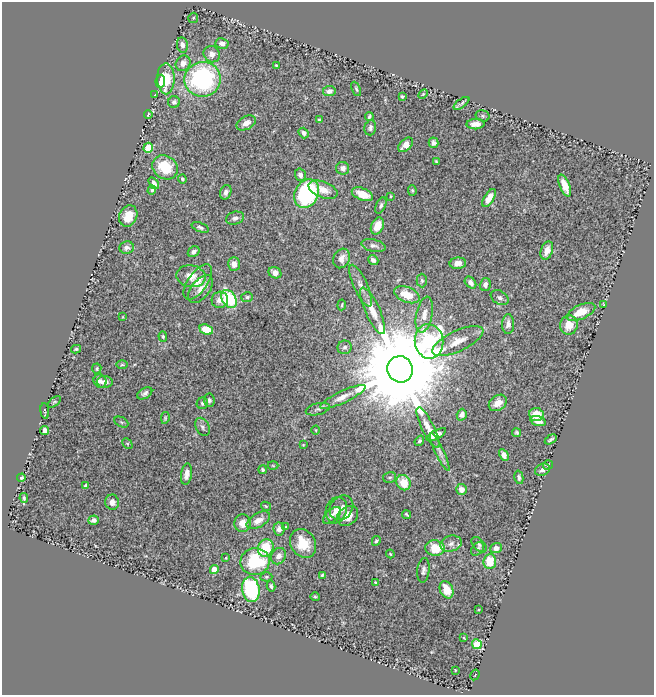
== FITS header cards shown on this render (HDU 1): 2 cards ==
NAXIS1  =                  652
NAXIS2  =                  693

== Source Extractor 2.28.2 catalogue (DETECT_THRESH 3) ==
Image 652 x 693 px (HDU 1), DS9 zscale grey, 1 PNG px = 1 image px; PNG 656 x 697 px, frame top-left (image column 1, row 693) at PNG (2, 2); each listed source drawn as its Kron ellipse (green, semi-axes under 4 px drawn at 4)
Background 0.401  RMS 0.017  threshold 0.0498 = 3 sigma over >= 5 px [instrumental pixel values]
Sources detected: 163; all 163 listed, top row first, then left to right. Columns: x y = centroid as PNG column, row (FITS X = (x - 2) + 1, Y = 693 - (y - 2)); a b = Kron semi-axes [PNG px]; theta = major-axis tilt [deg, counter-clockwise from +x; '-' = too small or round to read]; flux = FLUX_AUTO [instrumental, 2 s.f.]
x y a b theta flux
193 18 5 5 - 1.3
222 43 6 5 - 6
182 45 8 5 -81 4.8
212 54 8 8 - 8.4
183 63 8 7 - 7
276 65 3 3 - 1.2
166 79 15 8 -89 37
203 79 18 17 - 170
160 81 6 4 83 18
356 89 7 4 -66 1.8
329 91 6 5 - 4.4
423 94 6 3 45 1.2
155 95 3 2 - 0.84
402 96 3 3 - 1.5
174 102 6 6 - 3.3
461 103 9 3 36 2.9
148 114 4 2 - 1.4
369 116 4 3 - 1.8
483 116 7 5 -16 1.9
319 120 3 3 - 1.5
246 123 10 6 28 8.1
475 124 9 5 1 8.4
370 128 8 5 75 3.7
304 133 5 4 - 3.8
434 143 5 5 - 4.1
406 145 9 5 42 9.5
148 148 5 4 - 40
436 161 3 3 - 1.3
165 167 13 11 -35 42
343 168 6 6 - 5.1
300 175 6 5 - 4.8
182 179 4 4 - 2.1
154 183 7 4 -55 3.9
565 186 11 5 -67 13
152 190 4 4 - 1.8
323 190 15 8 -20 11
412 190 5 4 - 1.7
226 192 7 5 71 4.2
307 194 15 11 62 120
362 194 11 6 -22 17
391 196 3 2 - 1.1
489 198 10 5 58 11
381 205 9 5 65 2.9
128 216 11 8 64 17
235 218 9 6 15 3.9
377 226 9 6 66 15
200 227 9 4 -21 2.8
374 246 12 6 -12 4.2
127 248 7 6 - 4.1
547 250 9 6 71 10
194 252 6 5 - 3.9
342 258 10 8 63 8.5
373 260 5 4 - 3.4
458 263 8 6 4 7.4
234 264 7 6 - 7.6
275 273 7 5 -30 7.3
191 276 14 11 -10 13
422 281 7 5 -88 2.1
198 282 20 9 55 12
470 282 7 5 -48 4.7
485 285 6 5 - 5.2
361 286 22 7 -66 8.2
200 289 16 9 52 10
407 295 13 7 -22 20
247 297 6 5 - 2.6
500 298 9 6 -31 4.1
229 299 10 6 -56 87
220 300 8 8 - 7.9
342 305 5 3 - 1.2
604 305 3 2 - 0.93
373 311 25 7 -66 16
581 312 15 7 23 22
424 315 18 8 78 10
123 317 4 2 - 0.83
508 324 10 6 89 6.3
569 325 9 8 - 15
206 329 7 5 -22 23
163 336 5 4 - 1.6
429 341 17 14 -81 280
458 341 28 10 25 18
345 347 7 6 - 3.2
76 349 5 3 - 2
122 365 5 3 - 1.4
97 369 5 5 - 1.8
400 369 13 12 - 34000
100 381 7 6 - 5.1
105 382 8 6 -5 6.9
145 393 8 5 30 3.6
343 397 25 6 25 11
209 400 7 5 -83 2.8
54 402 8 4 38 1.5
202 403 6 5 - 2.9
498 403 10 7 37 11
318 409 12 6 13 3.9
45 411 8 2 -83 1.3
462 415 6 5 - 5.1
536 415 7 6 - 15
165 418 6 4 81 1.4
538 421 8 5 -16 6.2
121 422 7 5 -26 1.8
203 427 9 6 -65 3.5
428 428 22 6 -64 12
45 430 4 4 - 7.2
316 430 4 3 - 0.97
517 433 4 3 - 2
436 435 11 4 29 8.2
551 439 6 3 30 2.6
419 441 5 4 - 2.6
127 444 6 3 -44 1.3
303 445 4 3 - 0.84
440 452 20 4 -65 5.3
504 455 6 4 -62 7.6
548 465 5 4 - 1.5
273 466 5 3 - 0.97
262 470 4 3 - 2.3
542 470 8 6 23 4.5
187 474 11 5 82 7
519 477 7 4 -76 2.9
21 478 4 3 - 1.5
390 478 6 5 - 2.1
404 483 8 7 - 27
85 486 4 3 - 2
461 489 5 5 - 8.3
24 498 5 3 - 1.7
112 502 7 7 - 6.3
266 506 5 4 - 1.2
341 508 13 11 51 8.6
336 510 13 10 71 11
407 514 5 3 - 1.6
332 516 11 6 43 4.9
347 516 11 9 39 13
93 520 5 4 - 3.9
258 520 13 7 31 11
242 523 9 8 - 11
285 527 4 3 - 0.87
279 529 6 5 - 4.9
376 541 5 4 - 2.1
303 543 15 12 -59 25
451 544 11 8 15 6.1
479 545 9 5 -47 3.2
266 548 9 7 69 41
435 548 9 8 - 30
496 548 6 5 - 6.2
477 549 7 5 46 2.8
390 554 4 3 - 1.1
278 556 8 7 - 7.2
226 558 3 2 - 0.69
255 561 15 13 13 71
490 561 8 6 87 26
214 570 4 4 - 24
423 570 12 6 84 4.1
322 575 3 3 - 1.4
266 577 6 4 -1 1.7
375 583 4 3 - 1.8
271 586 5 4 - 2.5
251 589 13 8 -79 130
447 590 9 6 -67 17
315 597 4 4 - 1.4
478 610 3 2 - 0.88
464 638 3 2 - 0.86
477 644 5 5 - 57
455 670 3 2 - 0.79
475 675 5 2 - 0.89